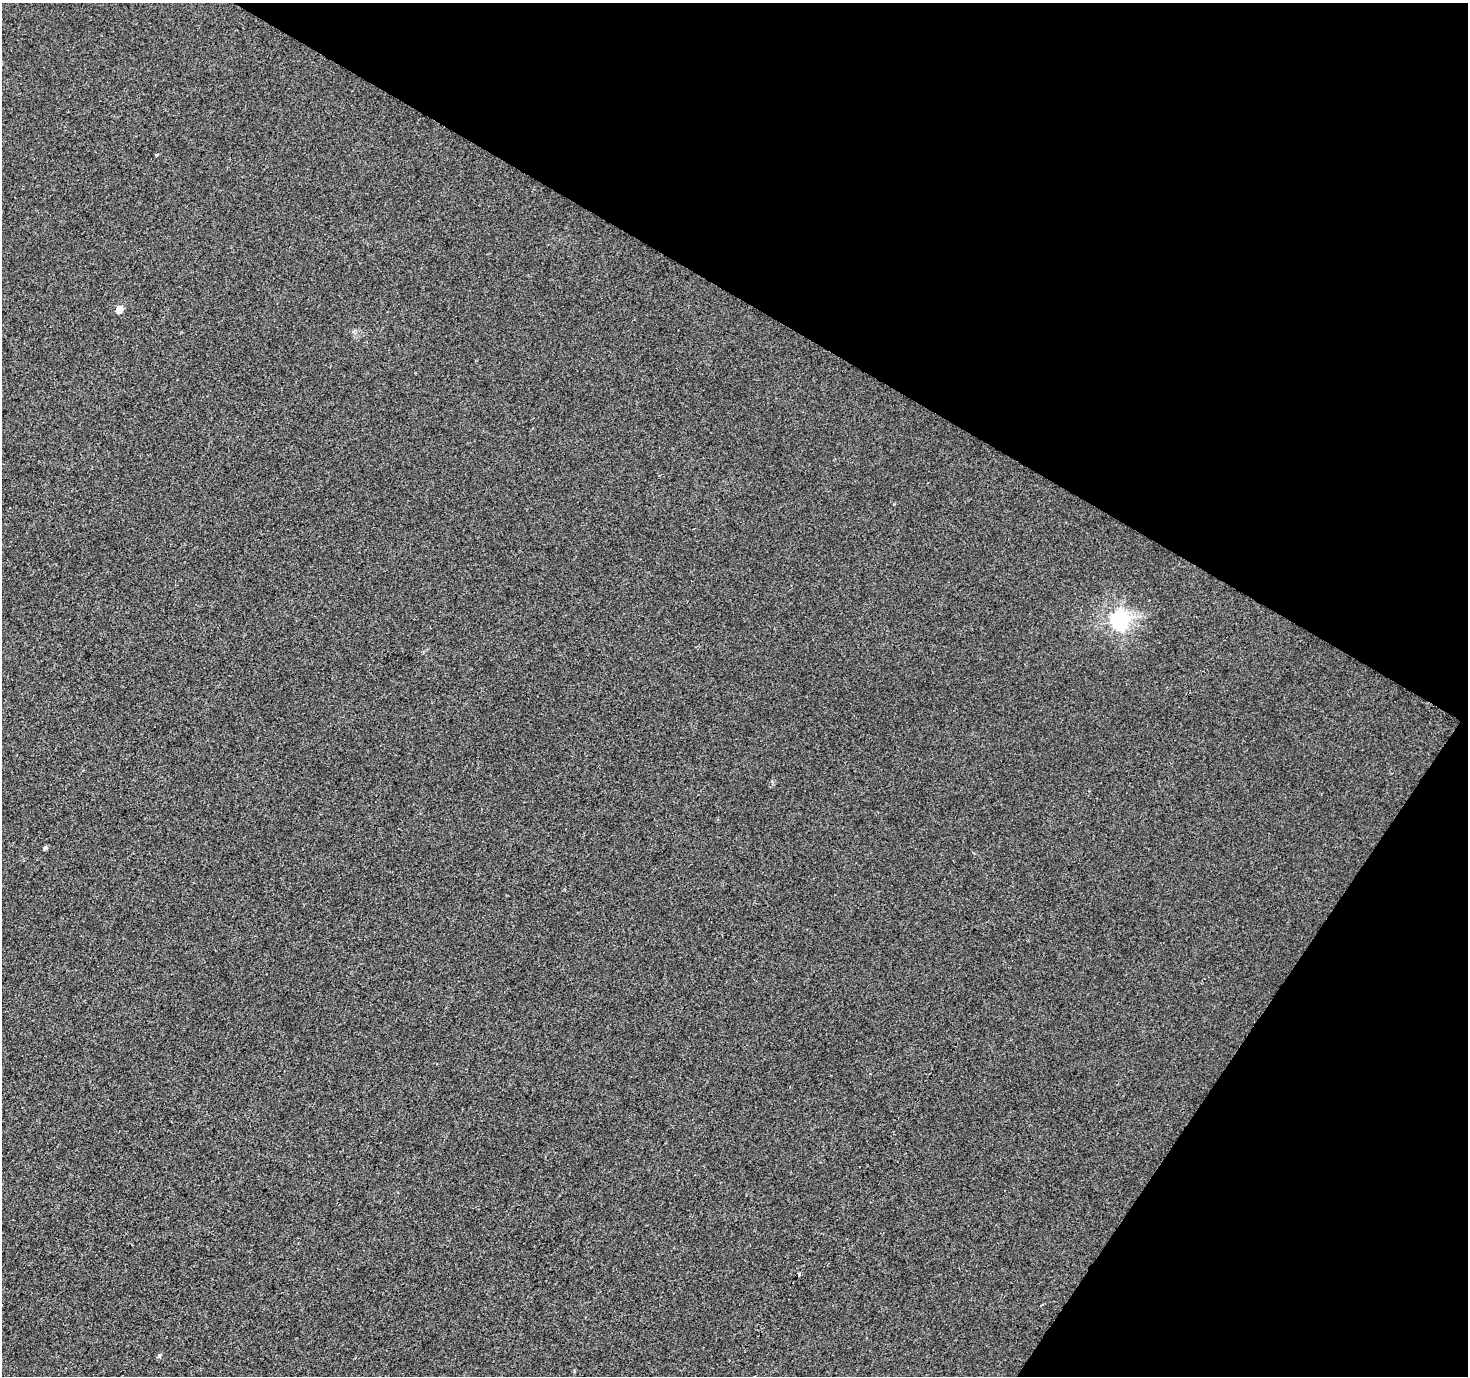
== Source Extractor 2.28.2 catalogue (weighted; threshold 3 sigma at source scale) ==
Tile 8 of 4 x 4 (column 4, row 2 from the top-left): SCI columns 4404-5869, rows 3004-4377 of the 5869 x 5942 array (HDU 1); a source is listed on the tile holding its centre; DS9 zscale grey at full resolution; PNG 1470 x 1378 px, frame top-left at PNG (2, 3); no overlay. Shown black and unused: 30% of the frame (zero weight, under 2 of 3 exposures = <1% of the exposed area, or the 3 px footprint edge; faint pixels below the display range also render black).
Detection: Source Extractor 2.28.2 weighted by HDU 2 'WHT'; one run over the whole footprint, this tile lists its part. Background 0.00154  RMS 0.0057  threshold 0.0256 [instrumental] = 3 sigma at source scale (4.5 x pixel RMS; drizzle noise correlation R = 1.50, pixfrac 1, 0.0396/0.0396 arcsec/px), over >= 5 px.
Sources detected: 8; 2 cosmic-ray / hot-pixel residue — not listed; the other 6 listed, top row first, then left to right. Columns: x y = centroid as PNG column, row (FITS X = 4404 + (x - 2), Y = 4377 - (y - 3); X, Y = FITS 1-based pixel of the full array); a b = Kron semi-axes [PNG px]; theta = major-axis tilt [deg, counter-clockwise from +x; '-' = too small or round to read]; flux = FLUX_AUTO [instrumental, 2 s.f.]
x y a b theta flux
157 154 3 3 - 1.3
119 309 5 4 - 9.2
1119 620 7 6 - 190
45 848 4 4 - 1.3
799 1274 3 3 - 0.77
159 1356 6 5 - 1